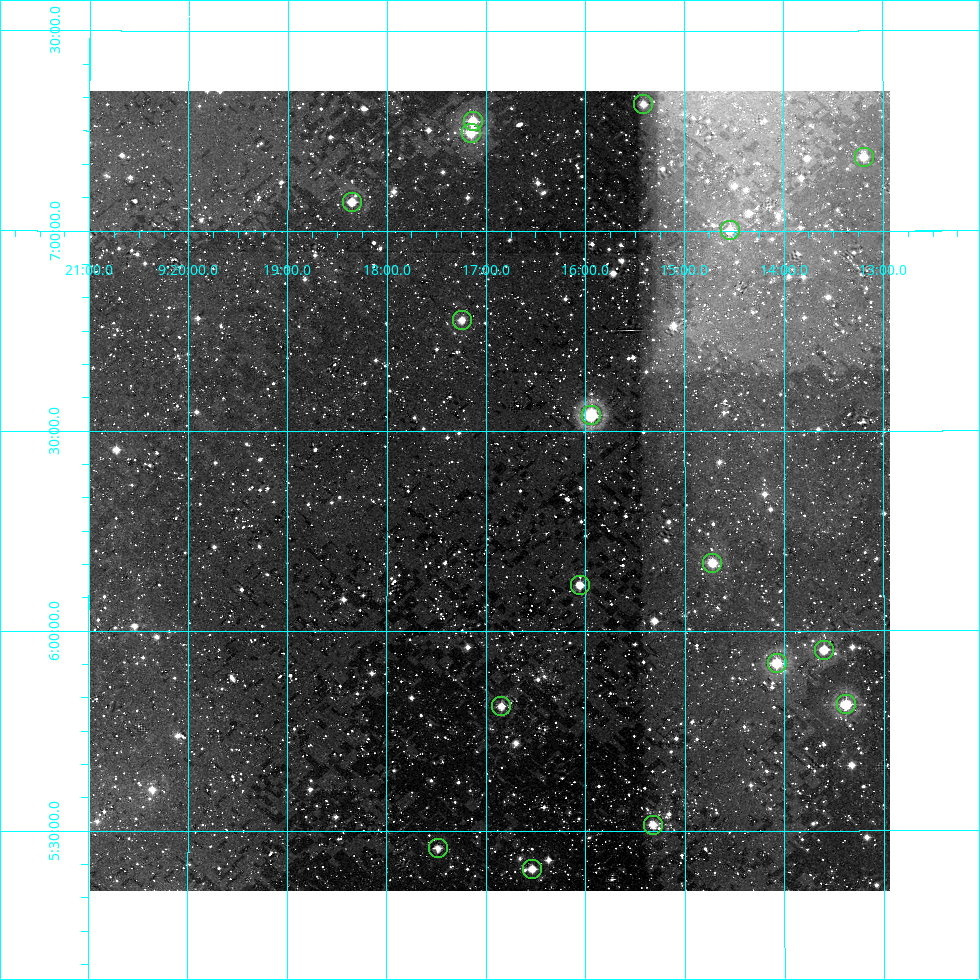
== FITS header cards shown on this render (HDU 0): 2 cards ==
NAXIS1  =                  800
NAXIS2  =                  800

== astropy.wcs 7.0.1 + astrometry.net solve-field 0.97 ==
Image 800 x 800 px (HDU 0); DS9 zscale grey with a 90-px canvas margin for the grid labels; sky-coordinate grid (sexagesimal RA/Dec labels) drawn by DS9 from the SOLVED WCS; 17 Tycho-2 reference stars matched to detected sources circled (green)
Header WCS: RA---AIT/DEC--AIT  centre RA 09:16:58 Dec +06:21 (139.24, +6.35 deg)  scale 9 arcsec/px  FOV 120.0' x 120.0'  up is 0 deg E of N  parity normal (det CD < 0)
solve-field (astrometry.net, Tycho-2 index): SOLVED blind (the header's WCS was not the basis of the solution)
Solved WCS: RA---TAN-SIP/DEC--TAN-SIP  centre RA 09:16:58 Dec +06:21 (139.24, +6.35 deg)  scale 9.01 arcsec/px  FOV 120.1' x 120.0'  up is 0 deg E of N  parity normal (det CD < 0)
Header WCS and blind solve agree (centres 2.6 arcsec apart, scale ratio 1.001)
Tycho-2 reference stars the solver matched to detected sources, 17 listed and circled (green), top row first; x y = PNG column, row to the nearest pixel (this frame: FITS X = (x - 90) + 1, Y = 800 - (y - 91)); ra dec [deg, ICRS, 3 dp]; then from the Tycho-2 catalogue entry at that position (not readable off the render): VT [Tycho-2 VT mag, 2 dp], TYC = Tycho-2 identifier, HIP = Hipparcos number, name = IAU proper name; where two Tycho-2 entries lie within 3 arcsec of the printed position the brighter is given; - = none
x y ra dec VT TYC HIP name
643 104 138.853 +7.317 9.66 233-325-1 - -
473 121 139.282 +7.275 8.32 233-357-1 - -
471 133 139.288 +7.246 8.03 233-371-1 - -
864 157 138.298 +7.185 9.69 233-256-1 - -
352 202 139.587 +7.073 8.66 233-778-1 45653 -
730 230 138.635 +7.002 9.44 233-1362-1 - -
462 320 139.311 +6.778 9.66 233-1131-1 - -
591 415 138.985 +6.541 8.01 233-762-1 45471 -
712 563 138.680 +6.170 8.99 233-473-1 45366 -
580 585 139.014 +6.115 9.19 233-58-1 - -
824 650 138.400 +5.953 8.90 233-1267-1 - -
777 663 138.519 +5.920 8.35 233-1702-1 - -
846 704 138.345 +5.816 7.29 233-1024-1 45252 -
501 706 139.211 +5.812 9.17 233-632-1 - -
653 825 138.830 +5.515 9.16 233-928-1 45420 -
438 848 139.371 +5.457 9.04 233-1293-1 - -
532 869 139.134 +5.405 9.12 233-1391-1 - -